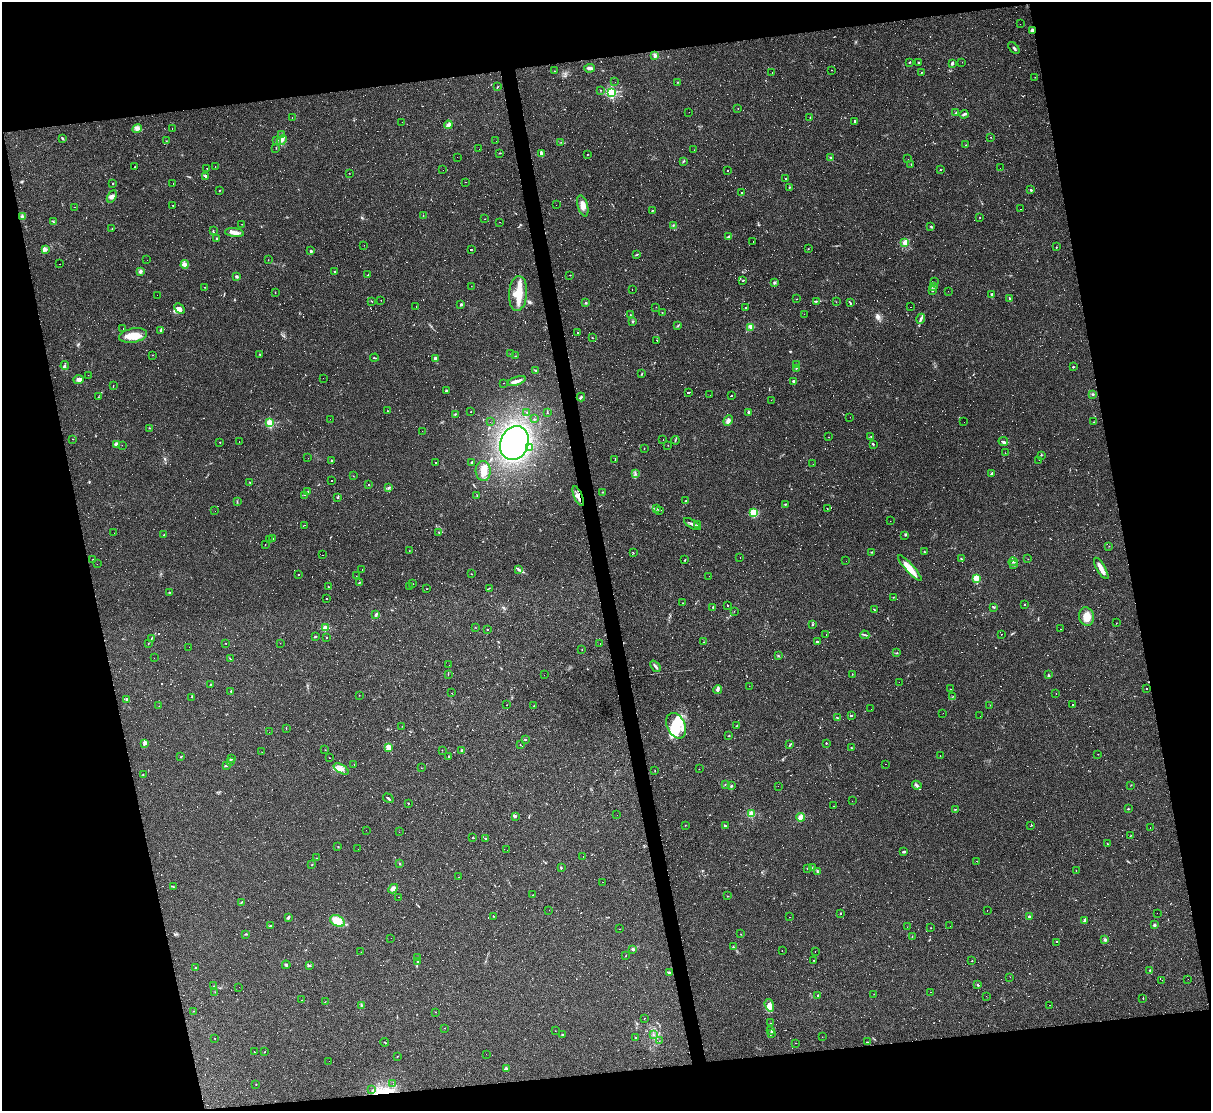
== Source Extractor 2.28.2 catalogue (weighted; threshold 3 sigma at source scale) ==
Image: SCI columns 1-4834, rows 249-4682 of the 4834 x 4815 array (HDU 1 of 3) = the unmasked area's bounding box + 8 px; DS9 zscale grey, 4 x 4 block average (1 PNG px = mean of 4 x 4 image px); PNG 1213 x 1113 px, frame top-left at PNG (2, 2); each listed source drawn as its Kron ellipse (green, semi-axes under 4 px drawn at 4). Shown black and unused: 24% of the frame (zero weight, under 2 of 3 exposures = <1% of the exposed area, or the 3 px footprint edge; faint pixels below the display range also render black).
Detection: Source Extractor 2.28.2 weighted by HDU 2 'WHT'. Background 0.105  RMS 0.0069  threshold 0.031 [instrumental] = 3 sigma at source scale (4.5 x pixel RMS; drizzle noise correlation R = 1.50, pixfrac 1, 0.05/0.05 arcsec/px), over >= 5 px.
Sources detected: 1260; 34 too faint to see at this stretch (4 x 4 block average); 2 inside a brighter object's white glare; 599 cosmic-ray / hot-pixel residue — neither listed nor drawn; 10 coinciding with a brighter row at this scale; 23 inside a brighter listed object's ellipse — not listed separately; of the other 592, all 500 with FLUX_AUTO >= 0.656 (the completeness limit of this list) listed and drawn (92 fainter detections not listed), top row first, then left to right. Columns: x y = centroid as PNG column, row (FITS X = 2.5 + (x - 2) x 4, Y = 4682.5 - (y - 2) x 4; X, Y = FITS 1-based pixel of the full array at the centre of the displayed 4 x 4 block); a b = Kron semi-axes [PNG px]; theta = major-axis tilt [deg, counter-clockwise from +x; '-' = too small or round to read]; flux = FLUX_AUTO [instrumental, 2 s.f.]
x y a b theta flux
1020 24 2 2 - 12
1032 30 3 2 - 9.6
1014 48 7 2 -47 6.5
655 55 4 3 - 12
918 62 2 2 - 2.7
962 62 2 2 - 0.85
909 63 2 2 - 3.1
952 63 4 2 - 7.6
589 68 5 3 - 10
832 70 2 2 - 1.5
555 71 2 2 - 1.4
772 72 2 2 - 0.85
921 72 2 2 - 1.8
1035 77 2 2 - 1.4
615 82 2 2 - 0.88
677 82 2 2 - 2.5
497 87 4 2 - 2.2
600 90 2 2 - 1.5
612 92 2 2 - 470
738 108 2 2 - 0.79
689 112 2 2 - 0.85
956 113 3 2 - 3.7
964 114 4 2 - 7.3
292 117 2 2 - 9
810 118 2 2 - 1.8
855 121 3 2 - 3.1
402 122 2 2 - 0.85
448 125 4 3 - 13
137 129 5 3 - 12
172 129 2 2 - 1.8
282 135 2 2 - 3.4
991 137 2 2 - 1.2
62 138 2 2 - 5.2
276 140 2 2 - 2.5
282 140 6 3 44 12
166 141 2 2 - 1.3
496 141 2 2 - 1.2
561 142 2 2 - 1.4
966 145 2 2 - 0.96
276 148 2 2 - 1.7
479 149 2 2 - 1.5
694 150 2 2 - 1.2
500 153 2 2 - 3.4
542 153 3 2 - 5
588 154 2 2 - 1.2
457 157 2 2 - 2.9
831 158 4 2 - 4.2
908 159 2 2 - 3.6
683 161 2 2 - 1.5
911 164 2 2 - 3.3
215 166 2 2 - 0.89
135 167 2 2 - 2.4
207 168 2 2 - 1.2
1000 168 2 2 - 3.4
443 170 2 2 - 0.7
727 170 2 2 - 3.3
940 170 2 2 - 3.2
349 173 2 2 - 1.5
206 176 3 2 - 5.9
786 179 2 2 - 3.6
466 182 2 2 - 0.7
173 183 2 2 - 0.92
113 184 2 2 - 2.4
789 187 2 2 - 2.3
1031 190 2 2 - 14
219 191 2 2 - 2.3
741 193 2 2 - 11
112 196 7 4 61 14
173 205 2 2 - 1.3
556 205 2 2 - 1.1
583 206 11 5 -74 28
74 207 2 2 - 0.82
1020 209 2 2 - 5.9
652 210 2 2 - 4
22 216 3 3 - 7.3
423 216 2 2 - 1.3
980 217 2 2 - 1.4
484 219 2 2 - 0.74
53 222 3 2 - 2.4
500 222 2 2 - 1.2
242 224 2 2 - 0.7
673 225 2 2 - 2.3
931 227 3 2 - 2.8
112 228 2 2 - 1.1
213 231 3 2 - 2.6
234 233 9 3 -6 23
729 236 3 2 - 4.5
216 238 2 2 - 3.1
753 241 2 2 - 0.92
904 243 3 2 - 6.2
364 245 2 2 - 0.66
1057 247 2 2 - 1.1
45 249 3 2 - 4.7
471 249 2 2 - 58
808 249 2 2 - 1.3
311 251 2 2 - 28
637 255 4 2 - 3
147 260 2 2 - 1.6
268 260 2 2 - 0.66
60 264 2 2 - 1.2
185 264 4 3 - 10
140 271 2 2 - 19
335 271 2 2 - 4.7
368 275 2 2 - 2
570 275 2 2 - 1.6
237 277 2 2 - 27
743 280 2 2 - 2.3
774 282 3 3 - 6
935 282 2 2 - 0.86
471 286 2 2 - 0.66
205 287 2 2 - 1.2
933 287 3 2 - 5.7
632 290 2 2 - 0.67
932 291 2 2 - 3.7
948 291 2 2 - 0.69
275 293 2 2 - 1.1
518 293 17 9 85 96
992 294 3 2 - 5.2
157 295 2 2 - 2.4
797 299 2 2 - 1.1
1010 299 4 2 - 4.7
381 300 2 2 - 2.1
372 301 2 2 - 1.4
816 301 4 2 - 3.5
836 302 2 2 - 1.2
586 303 2 2 - 6
850 303 4 2 - 4.4
461 304 2 2 - 8
416 306 2 2 - 0.96
656 307 2 2 - 1.2
910 307 2 2 - 1.8
179 308 6 4 -44 18
745 308 2 2 - 6.2
662 312 2 2 - 1.5
804 314 2 2 - 0.66
630 315 2 2 - 1.1
921 319 5 2 - 8.4
633 321 2 2 - 2.8
678 326 2 2 - 3.3
751 327 4 3 - 17
123 328 2 2 - 3.6
161 330 2 2 - 11
578 332 2 2 - 4
133 335 14 7 11 64
592 338 2 2 - 1.4
657 340 2 2 - 32
511 353 2 2 - 0.93
259 354 2 2 - 1.7
152 355 2 2 - 0.9
515 356 2 2 - 1.4
374 358 4 2 - 2.8
436 358 4 3 - 10
796 365 2 2 - 2.5
65 366 4 2 - 4.9
1073 367 2 2 - 4
796 368 4 2 - 3.4
535 370 3 2 - 3.2
641 374 2 2 - 2.5
88 375 2 2 - 0.72
323 378 2 2 - 2
79 379 5 3 - 17
517 381 9 3 17 20
793 381 3 2 - 4.5
504 383 2 2 - 1.1
113 386 3 2 - 1.4
446 390 3 2 - 2.7
689 392 3 2 - 130
1093 394 2 2 - 4.2
710 395 2 2 - 16
731 396 2 2 - 91
98 397 2 2 - 1.3
581 397 4 3 - 6
771 400 2 2 - 0.67
388 411 2 2 - 1.4
471 412 2 2 - 14
527 412 2 2 - 1.4
749 412 2 2 - 29
547 413 2 2 - 1.5
455 414 2 2 - 1.6
850 417 2 2 - 2.5
330 419 2 2 - 0.73
535 419 2 2 - 2.1
728 421 5 4 - 12
490 422 2 2 - 1.2
964 422 2 2 - 7.5
1094 422 2 2 - 1.3
270 423 2 2 - 230
149 428 2 2 - 2.4
422 431 2 2 - 2.4
871 436 2 2 - 1.6
828 437 2 2 - 1.2
73 439 2 2 - 1.7
663 440 2 2 - 1.6
675 440 4 2 - 2.6
1003 441 5 2 - 8.8
220 442 2 2 - 3.6
239 442 2 2 - 0.76
514 443 17 14 70 900
873 444 2 2 - 4.2
116 445 3 3 - 6.4
122 445 2 2 - 0.91
668 445 2 2 - 1.1
530 447 2 2 - 16
644 448 2 2 - 1
1005 453 2 2 - 1.1
1041 455 2 2 - 2.2
308 458 2 2 - 6.8
331 460 2 2 - 6.5
615 460 2 2 - 2.5
1039 460 2 2 - 1.1
436 462 2 2 - 48
472 462 2 2 - 10
813 464 2 2 - 1.5
483 471 10 7 -86 41
992 473 3 2 - 6.4
635 474 3 2 - 5.3
353 476 2 2 - 1.1
332 481 2 2 - 5.1
250 482 2 2 - 1.7
368 485 2 2 - 1.5
389 487 3 2 - 1.8
308 492 2 2 - 2.1
602 492 2 2 - 5.6
304 495 2 2 - 1.6
477 496 2 2 - 1.2
578 496 10 4 -67 24
337 498 2 2 - 2.9
686 501 4 2 - 3
237 502 2 2 - 2.2
785 504 2 2 - 4.6
656 508 2 2 - 1.7
827 508 2 2 - 1.2
660 510 2 2 - 1.9
215 511 2 2 - 3.4
754 513 3 3 - 120
890 521 2 2 - 0.74
692 524 9 2 -31 11
304 525 2 2 - 0.72
697 525 2 2 - 2.7
439 532 2 2 - 1.7
114 533 2 2 - 0.78
164 534 2 2 - 1.3
905 535 2 2 - 1.3
273 538 2 2 - 1.3
269 539 2 2 - 1.3
265 544 2 2 - 0.96
1109 546 2 2 - 1
409 551 2 2 - 0.92
872 552 2 2 - 3.5
924 552 3 2 - 1.8
633 553 2 2 - 1.9
323 555 2 2 - 1
740 557 2 2 - 1.3
93 559 2 2 - 3.3
961 559 4 2 - 2.9
1028 559 2 2 - 1.8
685 560 3 2 - 2.2
846 561 2 2 - 6.6
1013 562 4 2 - 5.4
97 564 2 2 - 1.5
1013 564 2 2 - 1.1
910 568 17 4 -48 57
1101 568 12 3 -59 38
518 569 4 2 - 6.1
362 570 2 2 - 2.7
298 574 2 2 - 1.4
471 574 2 2 - 1.7
356 576 2 2 - 0.66
709 576 2 2 - 2.8
976 578 4 3 - 38
359 583 2 2 - 2.7
412 584 2 2 - 1.7
328 586 2 2 - 1.6
410 587 2 2 - 1.4
489 588 2 2 - 2
426 589 2 2 - 1.4
170 592 3 2 - 3.4
893 597 2 2 - 1.5
326 599 2 2 - 3
683 603 2 2 - 0.85
1025 604 2 2 - 7.9
728 605 2 2 - 160
713 607 2 2 - 8
994 607 2 2 - 3.5
874 609 2 2 - 2
734 611 2 2 - 0.77
376 614 4 3 - 7
1087 617 9 7 -77 38
1116 623 2 2 - 0.89
812 624 3 2 - 3.5
475 627 2 2 - 1.6
325 628 2 2 - 110
487 629 2 2 - 2
1061 629 2 2 - 0.92
826 634 2 2 - 1.2
1001 634 2 2 - 1.1
865 635 4 2 - 4.9
315 637 3 2 - 2.7
151 638 2 2 - 1.4
327 638 2 2 - 1.3
704 642 2 2 - 1.2
817 642 2 2 - 17
226 643 2 2 - 1.4
280 643 2 2 - 1.5
600 643 2 2 - 0.73
148 644 2 2 - 1.3
189 647 2 2 - 1.2
582 650 2 2 - 1.3
897 653 2 2 - 3.5
778 655 3 2 - 2.3
154 658 2 2 - 0.78
230 659 2 2 - 1.8
449 665 2 2 - 1.8
655 666 6 2 -48 9.5
448 674 2 2 - 1.5
852 674 2 2 - 1.5
544 675 2 2 - 0.92
1048 675 2 2 - 2
899 682 2 2 - 3.7
211 684 2 2 - 1.5
749 686 2 2 - 1.1
1147 688 2 2 - 17
718 689 4 3 - 8
950 689 2 2 - 1.1
231 691 2 2 - 4.3
452 693 2 2 - 1.7
1056 693 2 2 - 7.4
359 695 2 2 - 0.74
953 696 2 2 - 1.4
192 697 2 2 - 6.8
126 700 2 2 - 1.5
1072 704 2 2 - 27
507 705 2 2 - 1.3
990 705 2 2 - 0.74
159 706 2 2 - 0.7
534 706 2 2 - 1.1
871 709 2 2 - 2.5
943 713 2 2 - 0.92
851 715 3 2 - 3.4
980 716 2 2 - 12
837 718 3 2 - 4.2
737 725 2 2 - 1.6
402 726 2 2 - 0.76
676 726 13 9 -64 72
286 728 2 2 - 2.1
269 732 2 2 - 1.8
729 736 2 2 - 1.9
525 739 3 2 - 3.1
826 743 2 2 - 8.5
144 744 4 3 - 6
520 745 2 2 - 1.5
790 745 4 2 - 4.3
389 747 4 3 - 21
851 748 3 2 - 2.7
325 750 2 2 - 0.94
442 750 2 2 - 1.3
462 750 2 2 - 22
262 752 2 2 - 1.2
1098 754 2 2 - 0.74
940 755 2 2 - 0.77
181 757 3 2 - 2.1
449 757 3 2 - 2.5
232 758 2 2 - 1.5
330 758 2 2 - 1
230 762 3 2 - 5.6
354 764 2 2 - 1
885 764 2 2 - 0.85
226 766 2 2 - 2.1
421 768 2 2 - 0.94
341 769 8 4 -30 18
699 769 2 2 - 1.1
655 771 2 2 - 1.3
143 775 3 2 - 1.8
725 784 2 2 - 1.8
917 785 4 3 - 7.6
1131 785 2 2 - 0.87
731 786 2 2 - 7.1
778 786 2 2 - 1.4
388 798 6 2 -32 4.8
852 801 2 2 - 0.8
408 803 2 2 - 3.2
833 806 2 2 - 1
955 809 4 2 - 2.6
1128 809 2 2 - 4.7
751 814 2 2 - 230
617 815 2 2 - 1.1
515 817 3 2 - 2.1
800 817 4 3 - 16
685 825 2 2 - 1.2
1031 825 2 2 - 1.3
725 826 3 2 - 6.5
1150 827 2 2 - 1.5
366 830 2 2 - 1
399 832 2 2 - 0.92
1130 836 2 2 - 1.2
473 837 2 2 - 1.4
485 838 2 2 - 8
1107 844 2 2 - 1.9
338 847 2 2 - 1.4
358 849 2 2 - 1
507 850 2 2 - 0.73
904 852 3 2 - 5.9
583 857 2 2 - 1.8
316 858 2 2 - 1.1
977 861 2 2 - 2.1
399 863 2 2 - 1.9
312 864 2 2 - 1.8
561 867 3 2 - 3.3
812 868 2 2 - 1
807 869 2 2 - 1.1
1076 870 2 2 - 1.1
817 871 2 2 - 1.9
458 877 2 2 - 1.1
603 882 2 2 - 53
173 886 2 2 - 2.1
393 889 5 4 - 17
533 895 2 2 - 1.1
727 896 2 2 - 0.93
399 897 2 2 - 15
241 902 2 2 - 2.5
549 910 2 2 - 0.8
987 910 2 2 - 1.6
840 913 3 2 - 1.8
1157 913 2 2 - 0.71
494 916 2 2 - 1.6
288 917 3 2 - 6.6
789 917 2 2 - 0.66
1029 917 2 2 - 13
1085 920 4 2 - 13
337 921 8 5 -27 68
1154 925 2 2 - 35
271 926 3 2 - 4.6
950 926 2 2 - 1.4
907 927 2 2 - 0.98
931 928 2 2 - 1.3
619 929 2 2 - 0.72
246 934 2 2 - 2
741 934 2 2 - 0.98
912 936 2 2 - 1.4
391 938 2 2 - 4.7
1105 940 3 2 - 8.3
1057 942 2 2 - 140
733 947 2 2 - 1.6
633 949 2 2 - 25
782 951 2 2 - 1.5
815 951 2 2 - 7.9
361 952 2 2 - 0.9
626 956 2 2 - 1.1
418 958 2 2 - 1.6
814 960 2 2 - 1.6
972 961 2 2 - 53
417 962 3 2 - 3
286 965 4 2 - 4.8
309 966 3 2 - 4
196 968 2 2 - 6.4
1150 971 3 2 - 2.4
669 973 3 2 - 9.8
1010 977 2 2 - 6.2
1188 979 2 2 - 0.93
1162 980 2 2 - 11
978 985 3 2 - 4.7
213 986 2 2 - 0.85
239 987 2 2 - 50
215 992 2 2 - 0.76
931 992 2 2 - 0.82
874 994 2 2 - 1.5
818 995 3 2 - 2.3
986 996 2 2 - 8
1143 998 2 2 - 1.2
301 1000 2 2 - 1
325 1002 2 2 - 1.1
361 1005 2 2 - 1.3
769 1005 6 4 -72 25
1049 1005 2 2 - 0.88
193 1011 2 2 - 3.5
435 1012 2 2 - 2.2
644 1018 2 2 - 1.3
770 1023 2 2 - 1.3
444 1028 2 2 - 1
555 1031 2 2 - 0.73
771 1031 2 2 - 1.4
771 1034 2 2 - 2.5
562 1035 2 2 - 8.9
653 1035 2 2 - 2.1
822 1037 2 2 - 0.86
215 1038 2 2 - 1
635 1038 2 2 - 12
659 1041 2 2 - 0.67
384 1042 4 2 - 2.1
867 1042 2 2 - 2.8
796 1043 2 2 - 1.1
254 1052 2 2 - 3.7
265 1052 2 2 - 1.3
486 1054 2 2 - 1.3
397 1056 2 2 - 1.3
329 1061 2 2 - 1.6
506 1068 3 3 - 5
256 1084 2 2 - 2.9
393 1084 2 2 - 1.4
372 1090 2 2 - 1.8
Overlapping masked pixels (flux is a lower limit): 2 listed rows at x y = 1032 30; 578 496
Diffuse or blended objects may show on this block-average render without a row.